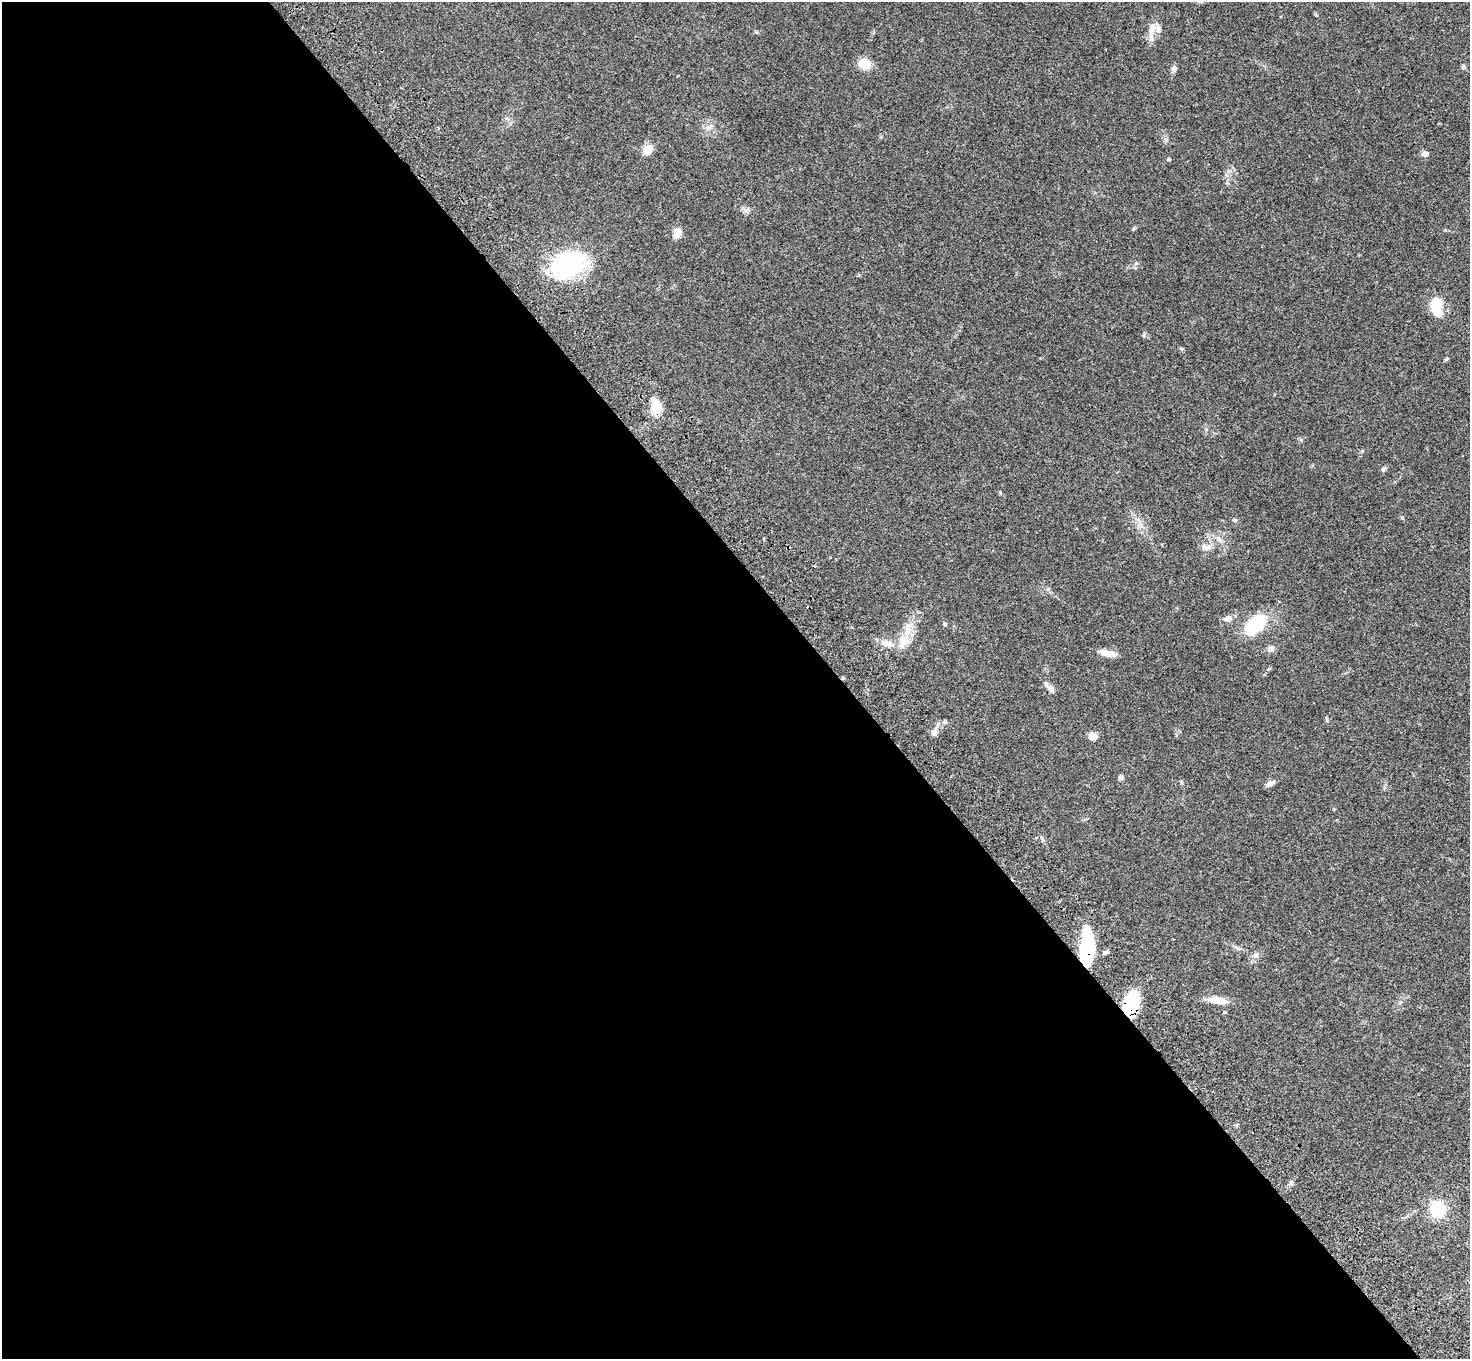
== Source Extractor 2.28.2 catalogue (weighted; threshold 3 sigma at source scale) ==
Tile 9 of 4 x 4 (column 1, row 3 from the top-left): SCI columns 107-1574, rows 1736-3092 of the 6083 x 6047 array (HDU 1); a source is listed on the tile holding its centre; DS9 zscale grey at full resolution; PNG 1472 x 1361 px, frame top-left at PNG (2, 2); no overlay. Shown black and unused: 57% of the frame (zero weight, under 3 of 4 exposures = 6% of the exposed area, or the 3 px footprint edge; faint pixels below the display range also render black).
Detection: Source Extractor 2.28.2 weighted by HDU 2 'WHT'; one run over the whole footprint, this tile lists its part. Background 0.0472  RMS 0.0052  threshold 0.0233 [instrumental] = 3 sigma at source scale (4.5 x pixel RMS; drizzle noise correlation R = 1.50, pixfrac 1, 0.05/0.05 arcsec/px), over >= 5 px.
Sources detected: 41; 3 inside a brighter listed object's ellipse — not listed separately; the other 38 listed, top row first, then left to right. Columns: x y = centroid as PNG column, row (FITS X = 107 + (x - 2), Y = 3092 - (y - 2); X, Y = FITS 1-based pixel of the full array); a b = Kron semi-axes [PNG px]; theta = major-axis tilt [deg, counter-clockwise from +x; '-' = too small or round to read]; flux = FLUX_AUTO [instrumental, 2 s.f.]
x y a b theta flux
1152 28 18 8 78 4.9
864 64 16 11 -10 6.4
1463 67 6 5 - 0.79
1174 68 7 7 - 1.6
709 127 10 6 20 1.7
648 149 12 10 63 4.8
1425 154 7 6 - 2.3
1169 159 4 3 - 0.74
746 210 7 4 18 1.2
678 233 12 9 57 4
568 265 36 22 25 66
1437 304 10 9 - 16
656 407 17 10 -75 11
1384 469 8 5 52 1
1235 520 6 5 - 0.8
1219 539 10 6 -52 1.8
1206 547 15 8 -3 2.9
1228 618 12 7 20 2.3
1256 623 21 11 41 34
945 624 5 4 - 0.76
908 630 23 10 79 7.5
886 643 18 8 -17 4.3
1271 649 8 7 - 2.1
1108 653 21 7 -15 4.3
1049 688 18 5 -44 2.2
1327 720 6 4 -90 0.66
945 721 5 4 - 0.76
934 732 9 7 24 2
1093 736 7 6 - 6.3
1121 777 5 5 - 1.5
1181 782 5 4 - 0.64
1270 783 11 5 26 2.4
1334 809 4 3 - 0.5
1087 947 39 13 87 38
1256 955 9 6 16 1.6
1217 1000 24 8 -6 5.7
1131 1004 20 12 78 34
1438 1209 6 6 - 100
Overlapping masked pixels (flux is a lower limit): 4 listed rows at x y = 568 265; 656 407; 1087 947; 1131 1004
Unlisted compact peaks at least as high as the median listed source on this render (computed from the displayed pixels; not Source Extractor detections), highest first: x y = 1144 335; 1136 263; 1301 440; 1181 349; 1446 359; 1000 493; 1362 451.